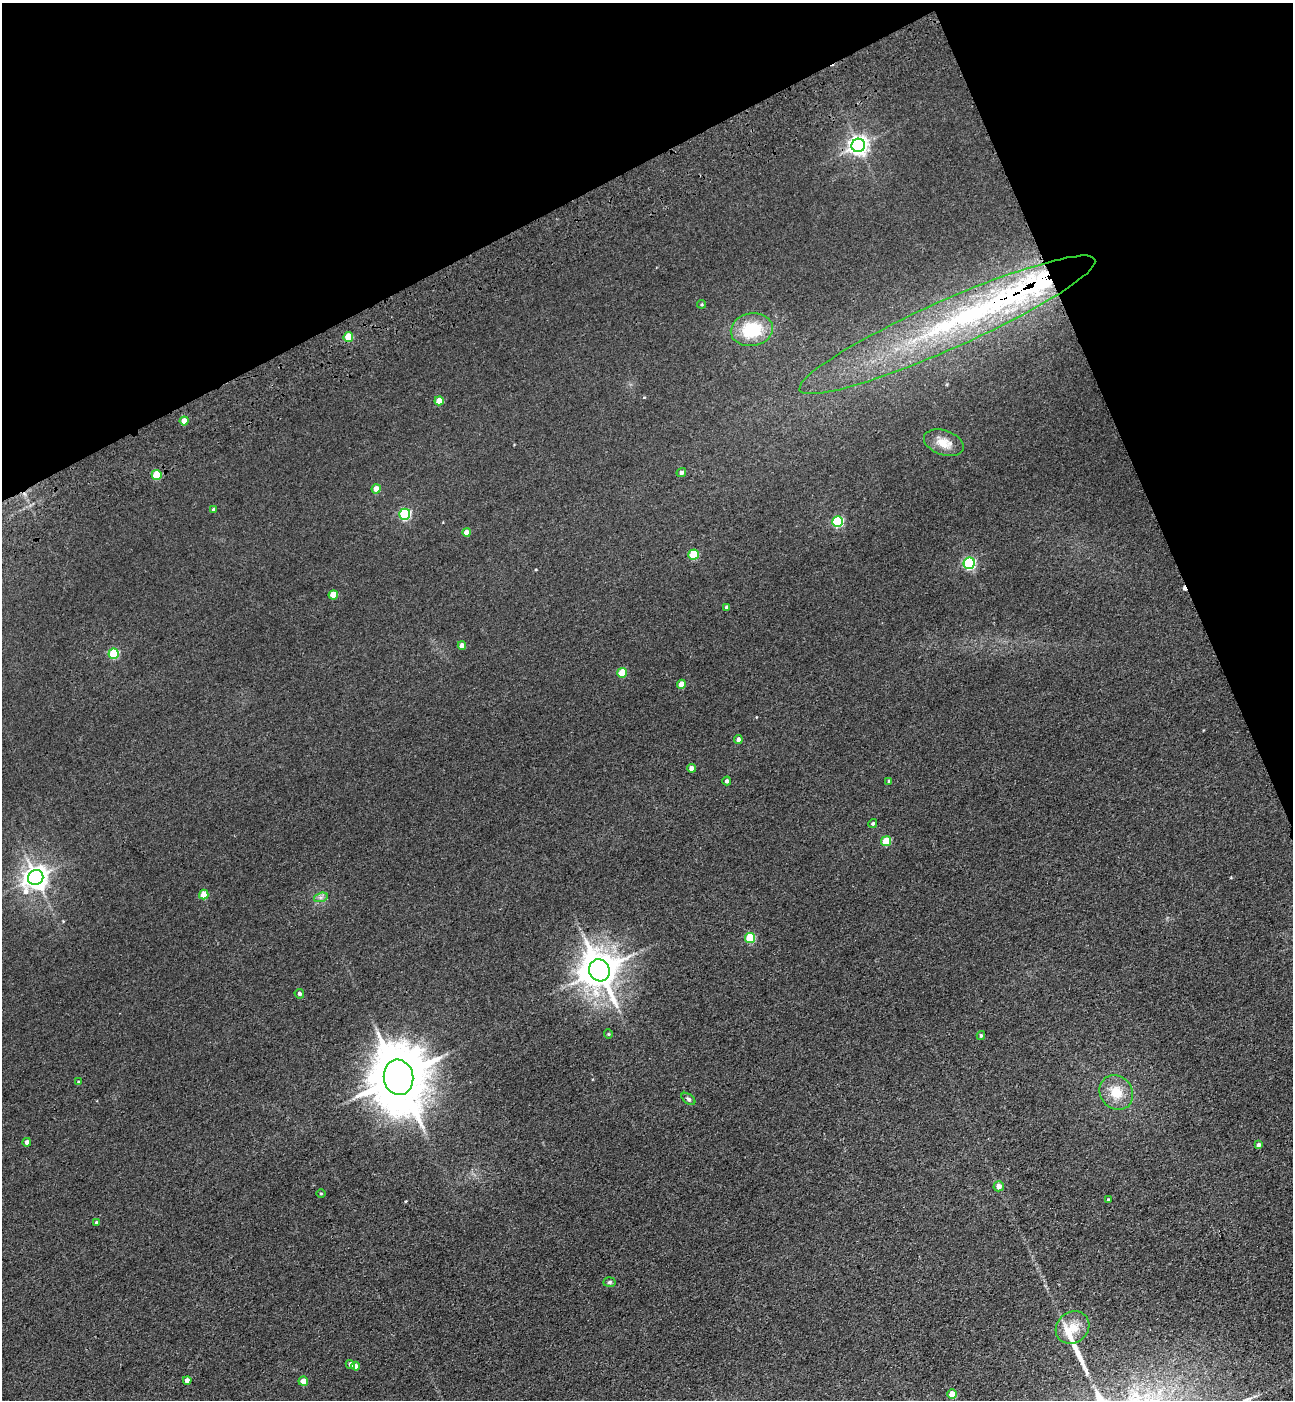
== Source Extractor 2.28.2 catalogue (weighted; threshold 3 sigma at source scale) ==
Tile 3 of 4 x 4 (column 3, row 1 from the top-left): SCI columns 2929-4219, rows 4306-5703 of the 5727 x 5814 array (HDU 1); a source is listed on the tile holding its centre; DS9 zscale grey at full resolution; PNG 1295 x 1402 px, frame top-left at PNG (2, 3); each listed source drawn as its Kron ellipse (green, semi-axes under 4 px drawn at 4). Shown black and unused: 21% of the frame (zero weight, under 3 of 4 exposures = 6% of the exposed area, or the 3 px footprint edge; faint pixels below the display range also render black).
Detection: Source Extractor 2.28.2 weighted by HDU 2 'WHT'; one run over the whole footprint, this tile lists its part. Background 0.0395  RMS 0.0066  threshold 0.0299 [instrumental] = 3 sigma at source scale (4.5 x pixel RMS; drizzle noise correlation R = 1.50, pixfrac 1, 0.05/0.05 arcsec/px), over >= 5 px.
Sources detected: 60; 1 cosmic-ray / hot-pixel residue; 1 long thin detection or spike segment (spike, bleed or trail) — neither listed nor drawn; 4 inside a brighter listed object's ellipse — not listed separately; the other 54 listed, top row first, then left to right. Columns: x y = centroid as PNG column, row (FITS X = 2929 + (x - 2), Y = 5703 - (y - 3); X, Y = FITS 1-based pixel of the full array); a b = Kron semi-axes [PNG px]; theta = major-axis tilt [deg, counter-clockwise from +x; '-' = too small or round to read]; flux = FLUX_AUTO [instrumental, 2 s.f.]
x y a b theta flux
858 145 7 6 - 340
701 304 4 4 - 0.66
947 325 161 24 24 160
752 330 21 16 10 30
348 337 5 4 - 18
439 401 4 4 - 11
184 421 4 4 - 7.5
944 443 21 12 -19 9.3
681 472 5 4 - 2
157 475 5 5 - 24
376 489 4 4 - 7.1
213 509 4 3 - 0.86
405 514 5 5 - 69
837 522 5 5 - 61
466 532 4 4 - 5.9
693 554 5 5 - 24
969 563 5 5 - 91
333 595 5 4 - 13
727 608 4 4 - 2.1
462 645 4 4 - 3.9
114 654 5 5 - 38
622 673 5 5 - 16
681 684 4 4 - 6
738 739 4 4 - 1.9
691 768 4 4 - 3.5
727 781 4 4 - 1.8
889 781 4 4 - 1.3
873 823 4 4 - 1.3
886 841 5 5 - 17
36 878 8 7 - 590
204 895 5 4 - 12
321 897 7 4 18 1.7
750 938 5 5 - 30
599 970 11 10 - 1600
299 994 5 4 - 1.4
608 1034 4 4 - 0.69
981 1035 4 3 - 1
398 1077 18 15 -82 4400
78 1082 4 3 - 0.74
1116 1092 18 16 -49 14
688 1099 8 4 -37 1.3
27 1142 4 4 - 2.3
1258 1145 4 3 - 1.8
999 1186 5 5 - 3.9
321 1193 5 3 - 0.57
1108 1200 3 3 - 0.6
96 1223 4 4 - 1.6
609 1282 6 5 - 1.3
1072 1327 18 15 38 11
350 1364 5 4 - 2.6
355 1366 4 4 - 4.2
187 1380 4 4 - 4.1
303 1381 4 4 - 6.4
952 1394 5 4 - 9.4